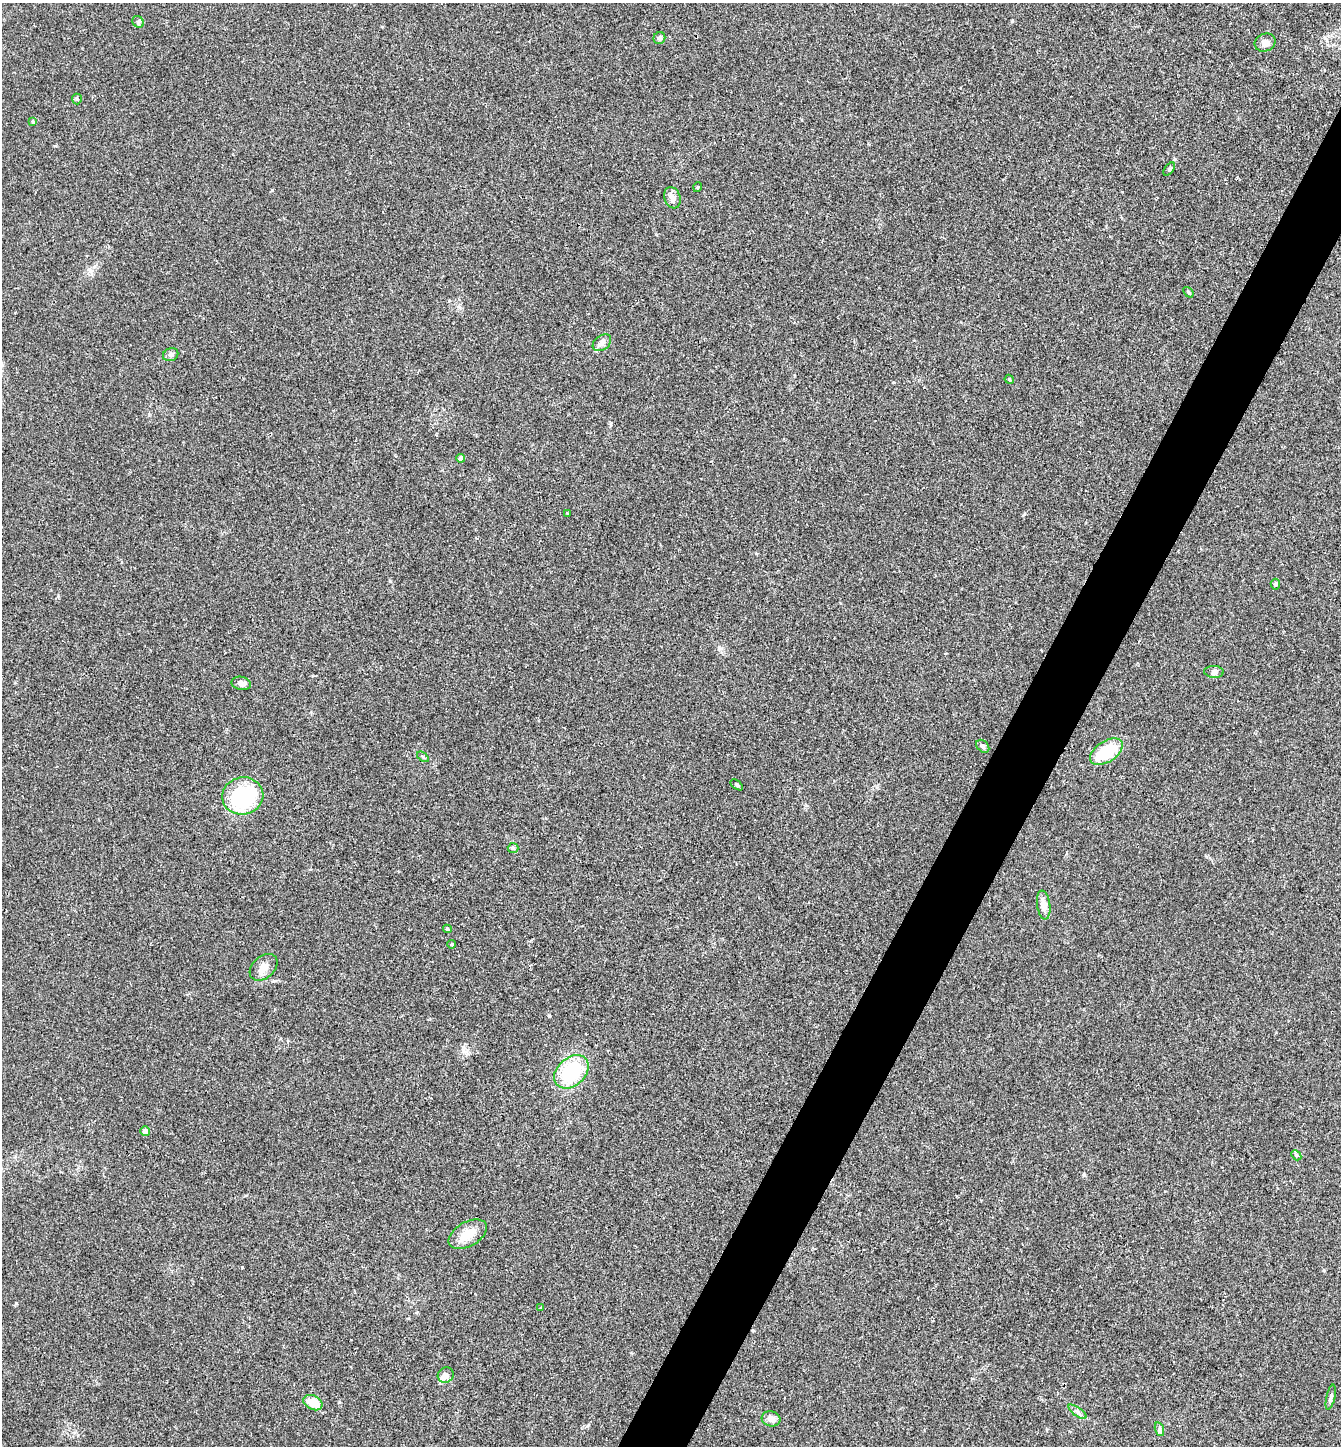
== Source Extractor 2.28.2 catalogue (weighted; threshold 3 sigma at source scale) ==
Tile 10 of 4 x 4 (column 2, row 3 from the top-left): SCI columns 1487-2825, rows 1447-2890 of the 5788 x 5779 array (HDU 1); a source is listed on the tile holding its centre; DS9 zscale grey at full resolution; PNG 1343 x 1448 px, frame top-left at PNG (2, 3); each listed source drawn as its Kron ellipse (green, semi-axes under 4 px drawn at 4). Shown black and unused: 5% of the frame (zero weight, under 2 of 3 exposures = <1% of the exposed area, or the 3 px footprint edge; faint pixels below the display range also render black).
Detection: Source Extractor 2.28.2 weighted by HDU 2 'WHT'; one run over the whole footprint, this tile lists its part. Background 0.057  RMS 0.0088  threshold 0.0396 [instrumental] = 3 sigma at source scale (4.5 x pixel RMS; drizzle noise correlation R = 1.50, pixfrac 1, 0.05/0.05 arcsec/px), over >= 5 px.
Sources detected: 40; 1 cosmic-ray / hot-pixel residue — neither listed nor drawn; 1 inside a brighter listed object's ellipse — not listed separately; the other 38 listed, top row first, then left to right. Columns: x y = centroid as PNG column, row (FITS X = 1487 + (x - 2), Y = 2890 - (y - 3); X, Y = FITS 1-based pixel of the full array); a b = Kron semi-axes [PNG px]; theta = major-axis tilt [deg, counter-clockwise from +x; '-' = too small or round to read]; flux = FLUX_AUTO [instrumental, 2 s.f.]
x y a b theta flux
138 22 6 5 - 1.6
659 38 6 6 - 1.9
1265 43 11 8 23 5.6
77 99 5 5 - 1.1
33 122 4 3 - 0.93
1169 169 7 4 53 1.2
698 187 5 3 - 0.78
672 198 11 8 -71 4.8
1188 292 6 3 -49 1.1
602 343 10 7 36 3.4
171 355 8 6 24 2.6
1009 379 5 3 - 0.88
461 458 4 4 - 3.5
567 513 3 2 - 1.3
1275 584 5 5 - 1.9
1214 672 10 6 -2 2.6
241 683 10 6 -11 4.4
983 746 7 5 -44 1.9
1106 752 18 10 33 35
423 757 7 3 -37 1
737 785 7 3 -36 1.2
243 796 21 18 10 68
513 848 5 5 - 1.3
1044 905 14 6 -82 7
447 929 4 4 - 1.6
452 944 4 4 - 1.2
263 967 16 11 42 7.3
571 1072 19 14 42 52
145 1131 5 5 - 4.2
1296 1155 5 4 - 1.3
468 1234 21 12 30 14
540 1307 3 3 - 1.2
446 1375 8 7 - 3.6
1331 1397 13 4 77 2.1
313 1403 10 7 -26 14
1077 1412 11 2 -35 1.9
771 1419 9 7 -15 5.2
1159 1429 7 4 -73 1.7
Unlisted compact peaks at least as high as the median listed source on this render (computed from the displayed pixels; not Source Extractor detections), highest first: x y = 390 581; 242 1267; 272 190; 16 1303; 549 1016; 1012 21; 587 1426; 719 647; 893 382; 58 596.